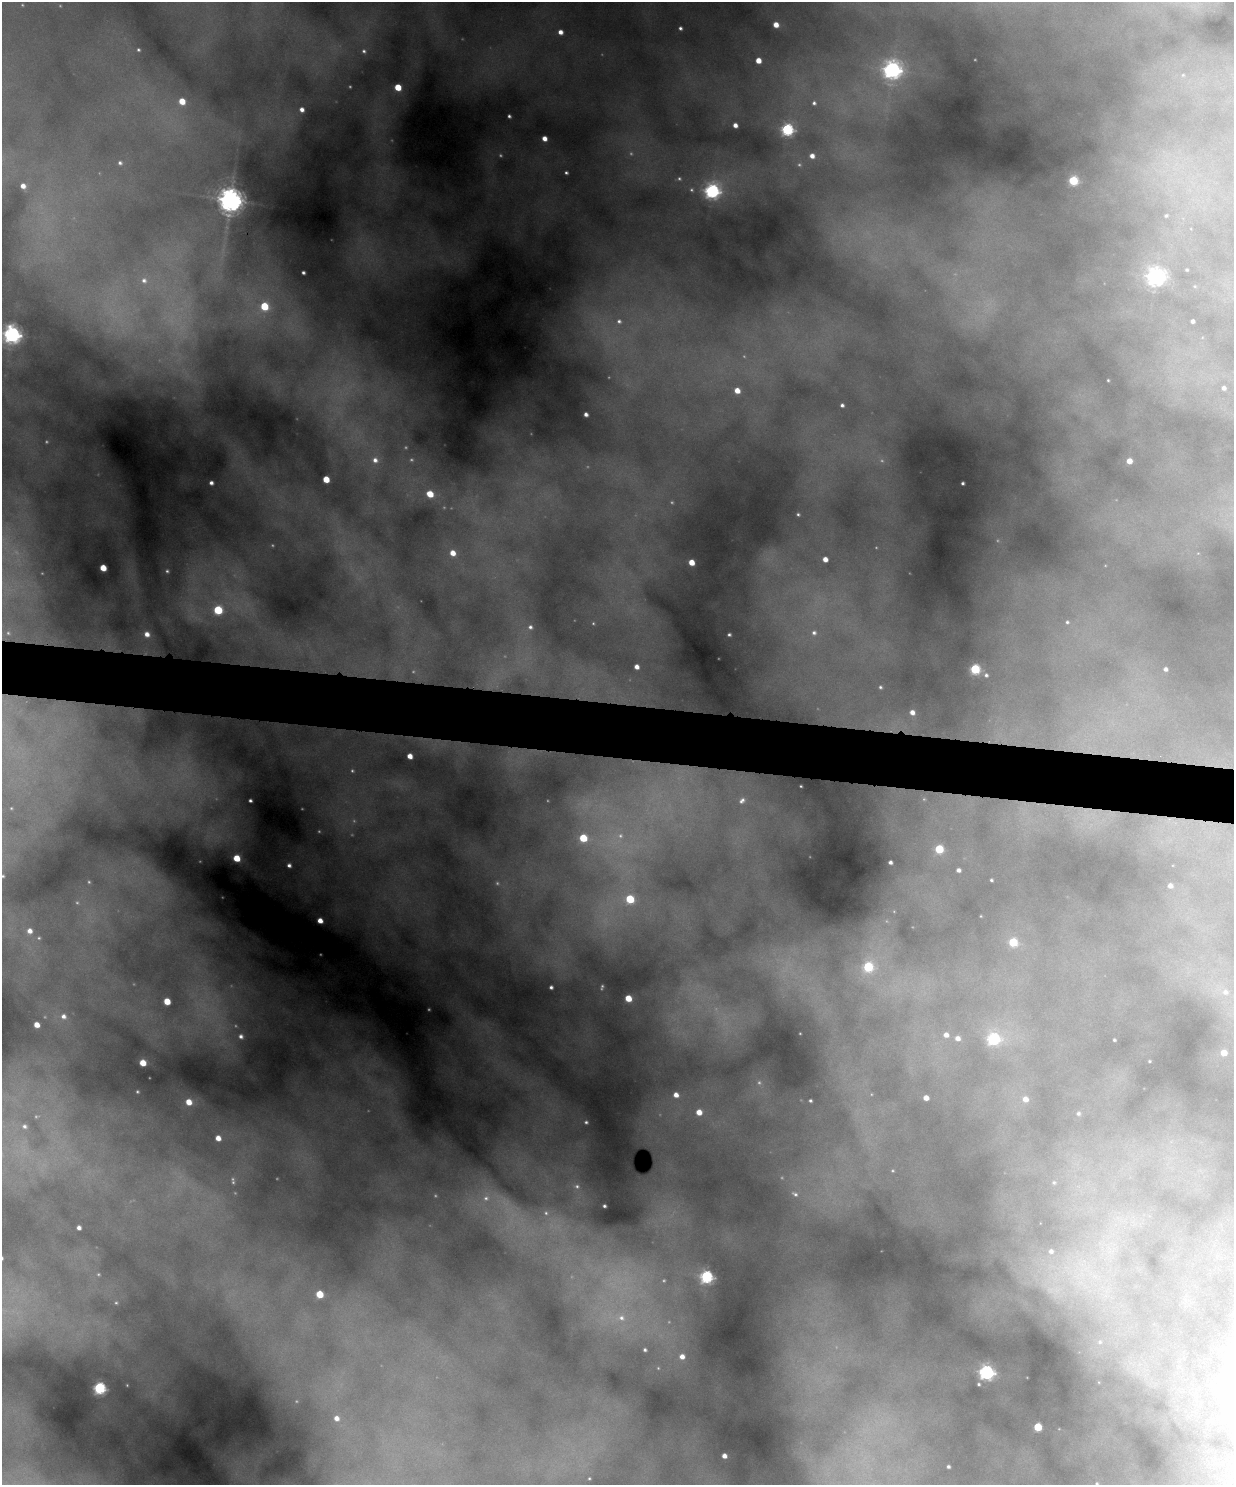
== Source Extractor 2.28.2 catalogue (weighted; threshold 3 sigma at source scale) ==
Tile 7 of 4 x 3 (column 3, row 2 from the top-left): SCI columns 2467-3698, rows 1612-3094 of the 4931 x 4820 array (HDU 1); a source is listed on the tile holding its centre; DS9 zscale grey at full resolution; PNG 1236 x 1487 px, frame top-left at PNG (2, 2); no overlay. Shown black and unused: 4% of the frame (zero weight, under 4 of 8 exposures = <1% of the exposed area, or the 3 px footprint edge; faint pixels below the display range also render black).
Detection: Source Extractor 2.28.2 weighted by HDU 2 'WHT'; one run over the whole footprint, this tile lists its part. Background 0.606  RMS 0.017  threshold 0.0686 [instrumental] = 3 sigma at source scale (4.09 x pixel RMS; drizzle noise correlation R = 1.36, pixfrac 0.8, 0.05/0.05 arcsec/px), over >= 5 px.
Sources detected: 177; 48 too faint to see at this stretch — not listed; the other 129 listed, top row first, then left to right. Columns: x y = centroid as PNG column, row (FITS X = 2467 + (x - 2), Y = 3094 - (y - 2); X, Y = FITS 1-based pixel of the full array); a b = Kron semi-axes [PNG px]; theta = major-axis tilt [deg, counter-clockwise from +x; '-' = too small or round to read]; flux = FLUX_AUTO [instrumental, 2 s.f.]
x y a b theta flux
776 25 5 4 - 17
680 28 4 3 - 4
560 32 5 5 - 11
138 50 3 3 - 2.2
364 51 7 6 - 5
758 60 5 4 - 21
892 70 9 7 13 850
1183 75 6 5 - 3.4
398 87 5 5 - 39
182 101 5 5 - 28
814 103 5 5 - 3.9
302 109 6 6 - 10
509 116 3 3 - 3.3
735 125 4 4 - 11
787 129 6 6 - 280
544 138 4 4 - 13
812 156 4 4 - 11
120 163 6 6 - 4.6
566 173 3 3 - 3
1073 181 5 5 - 110
23 186 5 5 - 11
712 191 7 7 - 510
230 200 8 8 - 2000
1166 216 3 2 - 1.8
1187 270 3 3 - 1.7
303 273 3 3 - 3.7
1155 277 7 7 - 730
144 280 9 8 - 9.3
1195 286 5 5 - 1.8
264 306 6 5 - 67
619 321 10 9 - 16
1192 321 4 4 - 4.8
12 334 7 7 - 710
1108 380 3 3 - 1.5
1224 388 4 4 - 5.8
737 390 5 4 - 20
842 405 4 3 - 4.4
586 414 4 4 - 6.1
375 460 8 8 - 11
1129 461 4 4 - 17
326 479 5 4 - 40
211 483 4 4 - 6
963 483 3 3 - 2.8
430 494 5 5 - 38
798 514 3 3 - 2.3
453 553 5 5 - 20
825 559 4 4 - 15
691 562 5 4 - 26
103 568 5 4 - 32
218 610 6 5 - 98
1067 622 5 4 - 2.6
530 627 7 7 - 5.8
814 633 8 8 - 9
147 634 6 5 - 12
729 635 3 3 - 2.5
636 667 4 4 - 11
975 669 5 5 - 140
1165 669 4 4 - 5.3
986 675 7 6 - 5.2
880 687 5 5 - 3.1
912 712 6 6 - 12
410 756 5 4 - 14
801 786 3 2 - 1.5
742 800 11 8 42 9.3
250 801 3 3 - 3.4
583 838 5 5 - 62
939 849 5 5 - 82
237 858 5 5 - 37
890 862 4 3 - 4.6
289 865 4 4 - 5.3
958 870 4 4 - 5.9
3 876 4 4 - 2
991 880 3 3 - 2.3
1170 886 5 4 - 8.3
630 899 5 5 - 83
981 916 3 2 - 1
320 921 5 4 - 14
30 931 7 7 - 13
1013 942 5 5 - 74
868 967 6 6 - 120
551 987 4 4 - 4.2
1225 992 10 8 -19 12
628 998 5 5 - 35
167 1001 5 5 - 34
63 1016 7 6 - 8.1
37 1025 5 4 - 18
946 1035 6 5 - 9.8
241 1036 4 4 - 5.4
957 1038 5 5 - 9.3
993 1039 6 6 - 230
1114 1040 3 3 - 2.2
1224 1053 5 4 - 19
1149 1061 3 2 - 1.4
143 1063 5 5 - 29
676 1095 5 4 - 13
926 1098 5 4 - 14
1025 1099 6 6 - 12
810 1101 3 3 - 2.3
189 1102 5 5 - 24
699 1112 5 5 - 20
1078 1113 7 6 - 5.8
586 1122 3 3 - 2.4
24 1126 10 8 -25 10
218 1138 5 5 - 17
1054 1182 5 4 - 2.2
577 1186 7 6 - 4.2
795 1194 12 7 -31 9
486 1198 9 9 - 12
604 1206 3 3 - 2.9
546 1213 6 5 - 3.6
79 1228 4 4 - 7.1
1051 1251 4 4 - 4.5
706 1277 6 6 - 320
320 1294 5 5 - 51
116 1303 5 4 - 2.1
621 1318 11 10 - 16
1100 1342 4 4 - 1.6
645 1350 4 3 - 3.5
682 1357 6 6 - 13
986 1372 6 6 - 510
979 1384 4 3 - 2.7
100 1388 6 6 - 240
336 1418 6 5 - 11
1038 1427 5 5 - 70
724 1456 4 4 - 9.7
948 1467 3 3 - 3.4
589 1478 6 5 - 2.5
1227 1481 66 55 50 340
1097 1484 3 3 - 2
Isophote crosses this tile's border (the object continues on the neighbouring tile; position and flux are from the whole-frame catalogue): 4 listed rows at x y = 12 334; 3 876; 1227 1481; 1097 1484